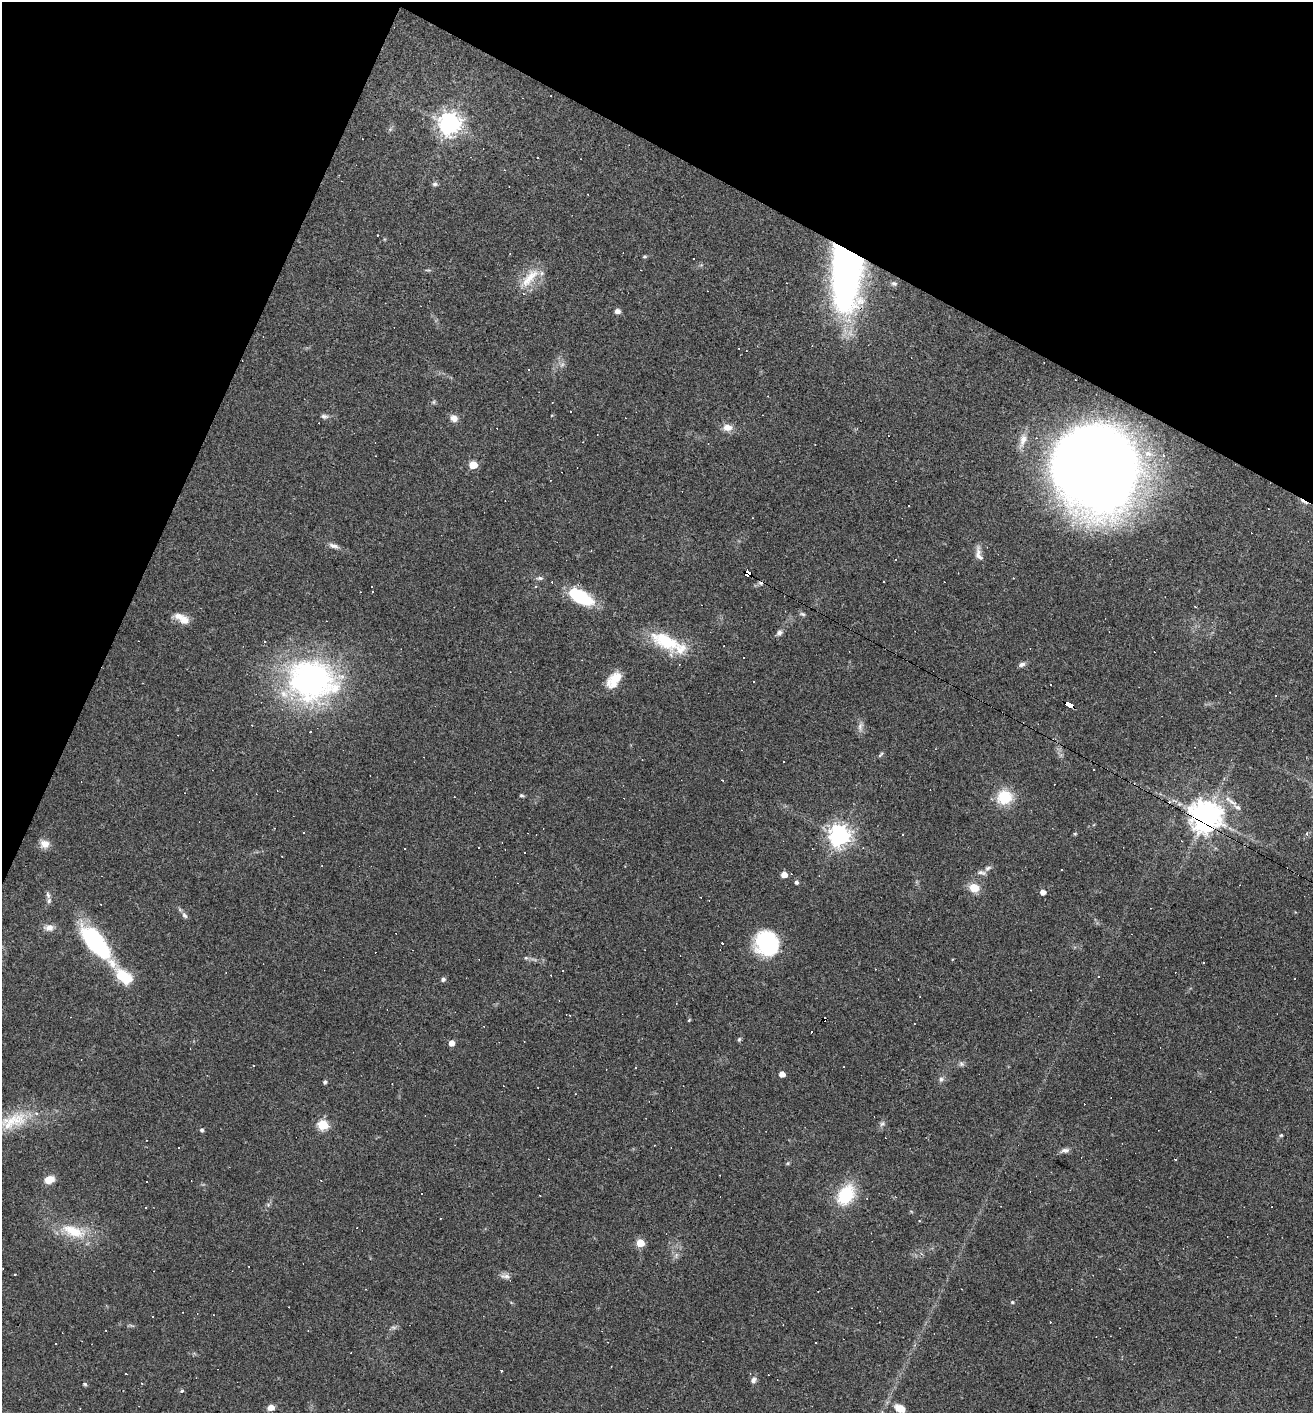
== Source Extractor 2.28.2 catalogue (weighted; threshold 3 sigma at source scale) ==
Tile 2 of 4 x 4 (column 2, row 1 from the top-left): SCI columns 1450-2760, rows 4233-5643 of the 5654 x 5643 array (HDU 1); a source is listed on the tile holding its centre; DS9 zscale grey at full resolution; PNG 1315 x 1415 px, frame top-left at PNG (2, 2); no overlay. Shown black and unused: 22% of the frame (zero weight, under 3 of 4 exposures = <1% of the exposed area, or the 3 px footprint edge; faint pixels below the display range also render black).
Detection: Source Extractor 2.28.2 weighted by HDU 2 'WHT'; one run over the whole footprint, this tile lists its part. Background 0.0483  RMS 0.0047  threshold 0.0211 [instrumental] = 3 sigma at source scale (4.5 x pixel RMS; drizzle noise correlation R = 1.50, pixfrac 1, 0.05/0.05 arcsec/px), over >= 5 px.
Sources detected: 166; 1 too faint to see at this stretch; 3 inside a brighter object's white glare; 61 cosmic-ray / hot-pixel residue — not listed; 5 inside a brighter listed object's ellipse — not listed separately; the other 96 listed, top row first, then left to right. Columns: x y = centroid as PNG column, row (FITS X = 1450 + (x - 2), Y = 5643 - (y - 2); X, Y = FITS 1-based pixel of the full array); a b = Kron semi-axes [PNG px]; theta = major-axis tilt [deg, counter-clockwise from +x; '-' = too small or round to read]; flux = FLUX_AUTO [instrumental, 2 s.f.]
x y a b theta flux
449 124 8 7 - 390
538 157 3 2 - 0.48
435 184 7 6 - 1.1
644 256 7 3 1 0.59
694 258 2 2 - 0.4
846 274 67 27 89 190
530 278 36 12 49 11
894 284 7 6 - 1.1
617 311 6 5 - 1.8
434 402 6 4 89 0.72
324 416 10 5 -8 1.3
454 418 9 8 - 3.1
727 427 12 9 -5 3.7
1023 440 17 9 74 3.9
1092 464 54 50 33 980
473 465 5 5 - 13
334 546 14 6 -16 2
979 554 20 8 -78 3.1
748 573 7 4 -22 130
540 578 9 5 4 1.1
579 597 24 13 -25 27
803 614 8 5 -26 0.88
184 620 13 12 - 4.4
779 632 9 6 52 1.6
665 641 41 19 -26 22
265 642 3 3 - 0.62
1022 664 8 6 21 1.7
617 677 21 11 22 6.7
312 680 62 51 -13 120
1276 696 3 3 - 0.74
1069 704 7 4 -27 54
860 726 12 6 81 2
881 754 10 4 45 0.83
783 762 3 2 - 0.46
521 795 6 4 -1 0.7
1004 797 15 14 - 15
1237 807 14 6 -33 2.6
1206 816 10 9 - 710
1307 833 5 4 - 0.77
903 834 3 3 - 0.93
1075 834 6 4 1 0.48
839 836 7 7 - 340
45 844 12 9 -16 3.8
404 848 2 2 - 0.39
525 853 3 3 - 1.3
988 868 9 5 25 1.2
982 873 13 5 -12 1.6
784 875 5 5 - 5.1
796 882 5 4 - 1.2
974 888 13 10 -19 6
1043 892 5 4 - 3.2
48 895 11 6 -76 1.6
184 915 9 6 -56 1.5
49 928 12 8 3 3
96 943 51 19 -51 46
767 943 25 23 -62 41
526 958 6 4 0 0.75
563 971 2 2 - 0.28
1098 976 3 2 - 0.47
443 979 6 5 - 1
570 1015 3 2 - 0.42
824 1019 4 3 - 2.8
689 1020 5 3 - 0.44
811 1032 3 3 - 0.79
739 1039 6 5 - 0.69
451 1043 5 4 - 4.4
961 1064 8 6 -22 1.1
782 1074 5 4 - 4.4
941 1079 8 6 58 1.3
325 1082 4 4 - 1.2
13 1121 47 20 20 22
882 1124 8 5 52 1.2
323 1125 6 5 - 31
202 1130 5 5 - 0.85
1281 1135 5 4 - 0.58
179 1147 3 3 - 3.8
1065 1150 13 6 9 1.7
1176 1160 3 2 - 0.39
788 1163 6 3 71 0.58
49 1180 10 7 23 5.8
422 1194 3 2 - 0.58
846 1195 26 17 57 21
73 1231 38 15 -21 16
640 1243 5 5 - 13
505 1276 14 7 -9 2
1012 1302 5 4 - 0.55
153 1317 3 3 - 27
815 1343 3 3 - 7.8
55 1344 3 2 - 0.65
501 1371 3 3 - 0.7
126 1374 2 2 - 0.46
753 1380 8 6 50 1.7
85 1384 6 4 -27 0.67
182 1391 3 3 - 6.7
271 1407 7 6 - 3.3
900 1408 10 7 -27 6.3
Overlapping masked pixels (flux is a lower limit): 5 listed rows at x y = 846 274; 748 573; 1069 704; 1206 816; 824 1019
Isophote crosses this tile's border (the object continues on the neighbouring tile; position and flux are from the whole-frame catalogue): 1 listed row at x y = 13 1121